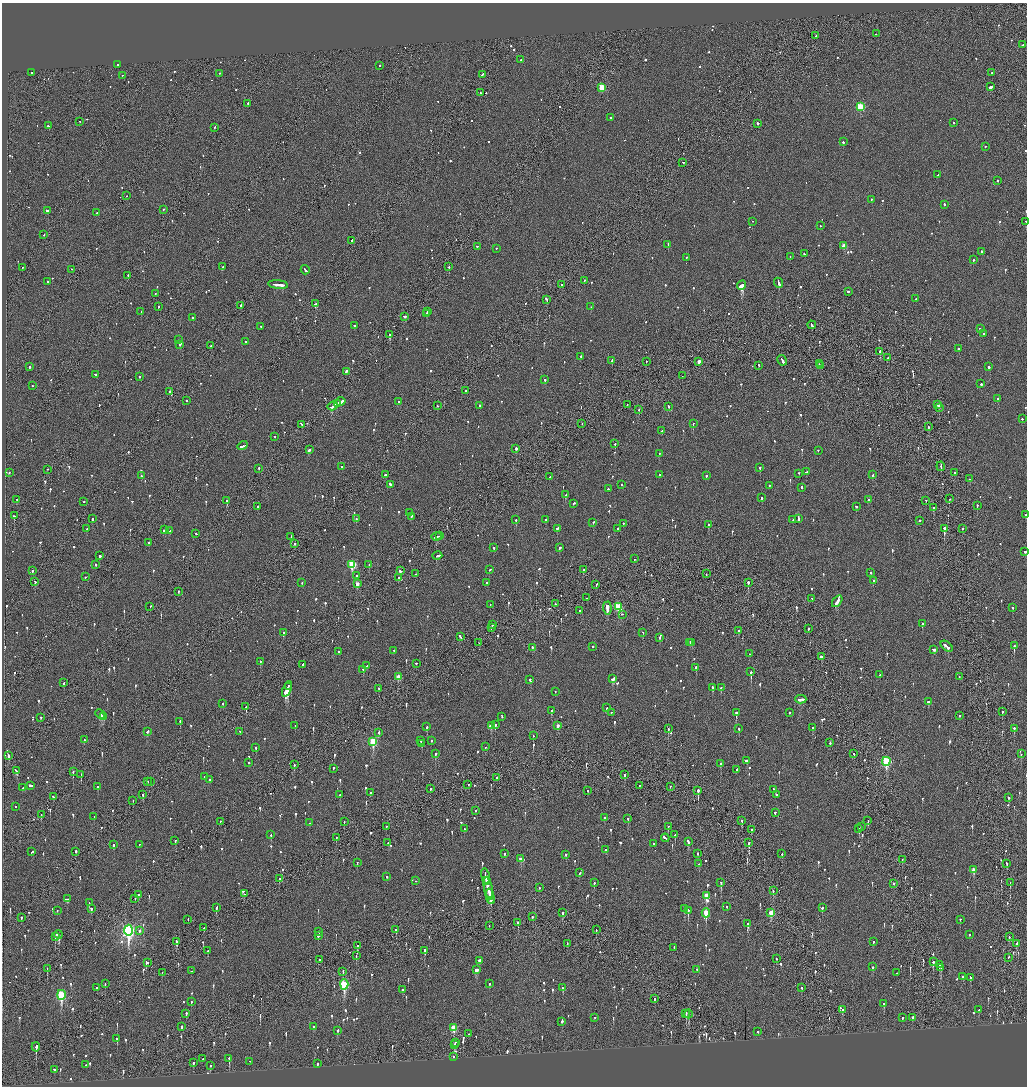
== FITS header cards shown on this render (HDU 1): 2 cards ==
NAXIS1  =                 2050
NAXIS2  =                 2168

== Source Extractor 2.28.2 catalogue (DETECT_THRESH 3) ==
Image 2050 x 2168 px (HDU 1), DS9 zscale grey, zoomed out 1/2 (1 PNG px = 2 x 2 image px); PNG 1029 x 1088 px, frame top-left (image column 2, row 2168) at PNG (2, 3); each listed source drawn as its Kron ellipse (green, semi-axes under 4 px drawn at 4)
Background -0.0907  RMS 0.067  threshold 0.2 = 3 sigma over >= 5 px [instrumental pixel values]
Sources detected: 1250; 37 cannot appear on this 1/2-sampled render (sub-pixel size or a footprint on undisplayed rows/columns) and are neither listed nor drawn; of the other 1213, the 500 brightest by FLUX_AUTO listed and drawn (713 fainter detections omitted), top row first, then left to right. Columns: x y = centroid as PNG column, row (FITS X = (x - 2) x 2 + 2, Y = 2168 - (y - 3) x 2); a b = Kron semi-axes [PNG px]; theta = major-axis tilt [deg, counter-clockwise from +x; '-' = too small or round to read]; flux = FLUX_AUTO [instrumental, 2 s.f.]
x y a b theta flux
876 34 2 2 - 89
816 36 2 1 - 60
1022 45 2 2 - 76
521 60 2 2 - 71
117 65 2 2 - 120
380 66 2 2 - 57
32 73 2 1 - 55
992 73 2 2 - 81
220 74 2 1 - 100
482 75 3 1 - 91
122 76 2 2 - 50
991 87 3 2 - 1400
601 88 3 3 - 460
481 93 3 2 - 130
248 104 2 2 - 170
860 107 3 3 - 830
610 118 3 2 - 100
80 122 2 1 - 62
953 123 2 2 - 75
758 124 2 2 - 190
48 126 3 2 - 110
215 128 3 2 - 62
843 142 2 2 - 400
985 147 2 2 - 68
683 163 2 2 - 110
938 175 2 2 - 77
998 181 2 2 - 55
127 196 2 1 - 90
871 200 2 2 - 130
944 205 2 2 - 110
164 210 2 2 - 54
47 211 3 2 - 460
96 213 3 2 - 83
752 222 2 1 - 59
1026 222 2 1 - 64
820 226 2 2 - 62
44 235 2 1 - 83
352 241 2 2 - 100
668 245 2 2 - 140
844 246 3 2 - 190
477 247 2 2 - 54
496 249 2 2 - 50
981 252 2 2 - 200
804 254 2 2 - 64
790 257 2 2 - 100
686 258 2 2 - 81
973 260 2 2 - 110
222 267 2 2 - 97
449 267 2 2 - 210
22 268 2 2 - 56
72 270 2 1 - 57
305 270 4 2 - 220
128 276 2 1 - 170
584 281 2 1 - 170
48 282 2 2 - 66
779 283 5 2 - 270
278 285 10 2 -6 470
562 285 2 1 - 50
742 286 5 2 - 2900
848 292 2 2 - 350
155 294 2 2 - 67
916 299 3 2 - 110
547 300 3 2 - 240
316 304 4 2 - 700
241 306 2 2 - 230
158 307 2 2 - 55
591 307 2 2 - 62
141 312 2 2 - 75
427 312 3 2 - 250
426 314 2 2 - 170
404 317 3 2 - 150
192 318 2 2 - 59
812 325 4 2 - 190
354 326 2 2 - 54
261 327 2 2 - 85
980 329 2 2 - 57
984 334 2 2 - 65
390 335 3 2 - 560
179 340 2 1 - 59
245 342 2 2 - 64
180 345 2 2 - 95
211 346 2 2 - 67
958 349 2 2 - 50
880 352 2 2 - 640
581 357 2 2 - 93
887 358 2 1 - 87
612 361 3 2 - 170
782 361 5 2 - 330
646 362 2 2 - 62
699 362 2 2 - 120
819 364 2 2 - 61
759 366 3 1 - 140
821 366 2 1 - 51
30 367 2 2 - 490
989 367 2 2 - 120
346 372 3 2 - 170
95 375 2 2 - 62
682 376 2 1 - 87
139 377 2 2 - 130
545 380 2 2 - 340
981 384 2 2 - 190
32 386 2 2 - 61
466 391 2 2 - 52
170 392 2 2 - 240
998 399 2 2 - 290
186 401 2 2 - 160
341 402 4 2 - 240
398 402 2 2 - 55
337 404 3 2 - 210
627 405 2 2 - 51
938 405 3 2 - 110
333 406 5 2 - 460
437 406 2 1 - 86
480 406 2 2 - 73
668 407 3 2 - 97
939 408 3 1 - 110
639 410 2 2 - 160
1022 419 2 2 - 78
582 424 2 1 - 50
693 424 2 2 - 470
302 425 4 2 - 120
928 427 2 1 - 170
662 431 2 2 - 74
275 437 2 2 - 54
615 444 2 2 - 160
243 446 5 2 - 250
516 449 2 2 - 170
309 450 3 2 - 160
818 451 2 2 - 68
659 454 2 2 - 55
342 467 2 2 - 54
941 467 5 1 - 250
760 468 2 2 - 140
259 469 2 2 - 86
47 470 2 1 - 51
806 472 2 2 - 68
9 473 2 2 - 61
955 473 2 1 - 320
799 474 2 2 - 63
385 475 3 2 - 97
660 475 2 2 - 76
872 475 2 2 - 59
141 476 2 2 - 56
706 476 2 2 - 66
550 477 2 2 - 80
970 479 3 2 - 82
390 485 2 2 - 170
621 485 2 2 - 63
769 486 2 2 - 52
802 488 3 2 - 150
608 489 2 2 - 130
565 495 2 2 - 470
762 498 2 2 - 89
950 499 2 2 - 99
17 500 2 2 - 99
869 500 2 2 - 110
227 501 2 2 - 430
926 501 2 2 - 99
84 502 2 2 - 97
573 504 3 2 - 98
977 506 2 2 - 170
257 507 2 2 - 83
856 507 2 2 - 120
933 508 3 2 - 240
410 513 2 2 - 57
1026 515 3 1 - 58
14 516 2 2 - 99
412 517 3 2 - 74
93 519 3 2 - 78
356 519 2 2 - 89
798 519 4 2 - 290
516 520 2 2 - 130
546 520 2 2 - 170
793 520 2 2 - 89
919 521 2 2 - 270
593 523 2 2 - 170
623 524 2 2 - 72
708 525 2 2 - 250
87 529 3 2 - 130
557 529 3 2 - 89
618 529 2 2 - 96
944 529 3 2 - 650
962 529 2 1 - 99
164 530 3 2 - 110
170 531 3 2 - 75
196 534 2 2 - 65
440 536 2 1 - 58
291 537 3 2 - 99
436 537 5 2 - 190
149 543 2 2 - 54
295 544 2 2 - 86
494 548 2 2 - 150
560 548 2 2 - 150
1025 552 2 2 - 160
100 556 2 2 - 440
437 556 5 2 - 230
635 559 2 1 - 110
96 565 2 2 - 56
352 565 4 3 - 960
369 565 2 2 - 94
490 570 2 2 - 74
584 570 2 2 - 240
32 571 3 2 - 75
400 571 3 2 - 130
870 573 2 2 - 53
416 574 2 2 - 110
706 574 2 1 - 160
356 576 2 2 - 170
85 577 2 2 - 52
398 578 2 1 - 84
873 581 2 2 - 73
35 582 2 2 - 57
302 583 2 2 - 51
486 583 2 2 - 75
748 583 2 2 - 230
357 584 3 2 - 140
596 585 2 2 - 95
178 592 2 2 - 110
586 598 2 1 - 50
812 599 3 2 - 90
837 602 6 2 55 410
555 604 2 2 - 60
490 605 2 2 - 55
150 607 2 2 - 84
618 607 4 3 - 870
1013 608 3 2 - 61
607 609 6 2 -88 1900
580 611 2 2 - 65
622 615 3 2 - 72
922 624 3 2 - 110
493 625 3 2 - 65
491 628 4 1 - 79
808 629 3 2 - 72
738 631 2 1 - 220
283 633 2 2 - 53
643 633 2 1 - 51
460 637 3 2 - 120
660 638 3 2 - 100
479 643 2 2 - 78
690 643 2 2 - 76
692 643 3 2 - 120
1014 646 3 2 - 250
593 647 2 2 - 130
947 647 7 2 -40 360
532 648 2 2 - 90
934 650 4 2 - 180
394 651 2 2 - 65
339 652 2 2 - 55
749 654 2 1 - 120
821 657 2 2 - 340
260 662 2 2 - 66
416 664 2 2 - 77
303 665 3 2 - 140
367 666 2 2 - 57
696 668 2 2 - 560
363 670 2 2 - 95
751 672 3 2 - 530
880 675 2 2 - 59
398 677 3 2 - 150
959 677 2 1 - 67
613 679 4 2 - 200
530 680 2 2 - 74
64 683 3 2 - 130
288 687 2 1 - 1100
712 688 3 2 - 260
721 688 3 2 - 96
287 689 8 2 68 3000
379 689 2 2 - 120
555 692 2 2 - 84
801 700 6 2 -1 230
928 702 3 2 - 71
223 704 2 1 - 150
246 707 2 1 - 200
607 708 2 2 - 50
551 711 2 2 - 140
1002 712 3 2 - 52
611 713 2 2 - 80
736 713 2 2 - 750
790 713 2 2 - 65
100 715 5 2 - 210
959 716 2 2 - 75
104 717 2 2 - 65
502 717 2 2 - 74
41 718 2 2 - 56
180 722 2 2 - 180
495 725 3 2 - 140
295 726 2 2 - 50
491 726 3 2 - 170
558 726 3 2 - 91
427 727 3 2 - 110
813 728 2 2 - 87
668 729 2 2 - 320
739 729 2 2 - 69
1014 729 3 2 - 71
147 732 3 2 - 70
240 732 2 2 - 92
379 733 2 2 - 61
533 736 2 1 - 74
84 740 2 2 - 58
421 741 2 2 - 77
432 741 2 2 - 97
373 742 4 3 - 780
830 743 2 2 - 110
422 744 3 2 - 85
485 747 2 2 - 63
256 748 2 2 - 97
435 754 3 2 - 190
854 754 2 1 - 77
1021 754 2 1 - 100
8 756 4 2 - 120
747 761 3 2 - 110
886 762 4 3 - 1200
249 763 2 2 - 150
720 764 2 2 - 65
294 765 2 2 - 75
333 769 2 2 - 57
737 770 2 2 - 58
16 771 4 2 - 150
73 772 3 2 - 120
81 775 2 1 - 68
625 775 3 2 - 210
205 777 2 2 - 78
497 778 2 2 - 88
209 780 2 2 - 51
148 782 3 1 - 200
151 782 2 1 - 58
468 785 2 1 - 200
31 786 4 2 - 170
639 786 2 1 - 77
98 787 2 2 - 61
670 787 2 2 - 92
23 788 2 2 - 87
430 789 2 2 - 130
773 790 2 2 - 77
588 791 2 2 - 81
698 791 3 2 - 630
371 793 2 2 - 65
143 795 2 2 - 72
340 795 3 2 - 56
776 795 2 2 - 56
54 797 3 2 - 65
1009 798 3 2 - 63
133 801 2 1 - 57
16 807 2 2 - 78
476 811 2 2 - 61
775 813 2 2 - 51
41 815 3 2 - 58
94 817 2 2 - 83
604 818 2 2 - 65
628 819 3 2 - 59
742 821 3 2 - 100
868 821 2 1 - 71
220 822 2 1 - 98
344 822 2 2 - 57
309 823 2 2 - 66
386 827 2 1 - 150
668 827 3 2 - 82
861 827 2 2 - 71
464 829 2 2 - 52
859 829 2 2 - 99
751 830 2 2 - 56
271 835 3 2 - 130
675 835 3 2 - 74
336 838 2 1 - 90
665 838 4 2 - 320
175 841 2 2 - 67
688 842 3 2 - 230
388 843 2 1 - 68
749 843 2 2 - 260
654 844 2 2 - 110
114 845 2 2 - 150
139 845 2 2 - 52
606 850 2 2 - 92
32 852 3 2 - 130
76 852 2 2 - 60
504 854 3 2 - 91
697 854 3 2 - 73
782 854 3 2 - 54
566 855 2 2 - 82
521 859 3 2 - 100
902 860 2 1 - 89
357 863 2 2 - 55
699 864 2 2 - 53
1007 864 3 2 - 89
974 870 3 2 - 190
579 873 3 2 - 51
387 877 2 2 - 280
485 877 8 2 -79 360
279 879 2 2 - 410
416 881 2 1 - 89
487 881 3 2 - 170
594 883 2 2 - 73
721 883 4 2 - 260
1010 883 2 1 - 290
894 884 2 2 - 83
539 888 2 2 - 74
488 889 11 2 -78 580
773 891 2 1 - 120
244 894 2 1 - 73
138 895 3 2 - 64
706 896 3 3 - 290
490 897 8 1 -79 300
67 899 3 3 - 68
135 899 2 1 - 59
491 901 3 2 - 130
89 903 2 2 - 56
727 907 2 2 - 92
216 908 4 2 - 230
822 908 2 2 - 130
91 909 2 2 - 170
685 909 3 2 - 120
57 911 2 2 - 55
688 911 3 2 - 190
562 913 2 2 - 190
706 913 4 3 - 390
771 913 3 2 - 320
532 917 2 2 - 63
21 918 3 1 - 75
188 920 2 2 - 52
960 920 2 2 - 140
518 923 3 2 - 130
748 924 3 2 - 320
489 926 2 1 - 69
204 928 2 2 - 94
396 930 3 2 - 110
596 930 2 1 - 94
128 931 5 4 - 3800
139 931 4 3 - 51
319 932 2 2 - 110
58 935 4 3 - 460
969 935 2 2 - 67
318 936 2 2 - 100
55 937 2 1 - 180
1009 937 3 2 - 65
177 942 3 2 - 140
873 942 2 2 - 76
567 944 3 1 - 62
1017 944 3 2 - 92
357 946 3 2 - 84
674 948 2 2 - 64
208 951 2 2 - 110
425 951 3 2 - 160
356 956 2 1 - 72
1008 958 3 1 - 100
776 959 2 1 - 94
319 960 2 2 - 54
479 961 2 2 - 190
933 962 3 2 - 150
147 963 3 2 - 130
939 965 2 2 - 320
873 967 2 2 - 250
941 968 3 2 - 110
47 969 3 1 - 57
477 970 3 3 - 110
697 970 2 2 - 86
191 971 2 1 - 54
343 972 3 1 - 93
162 973 2 2 - 52
896 973 2 2 - 64
962 977 3 2 - 150
970 978 3 2 - 65
105 984 2 1 - 64
489 984 2 2 - 50
344 985 5 3 - 1100
97 988 2 2 - 57
563 988 3 2 - 110
802 988 2 2 - 140
402 990 3 2 - 94
61 995 5 3 - 1300
654 999 2 1 - 270
191 1002 2 2 - 67
884 1004 3 2 - 170
842 1010 2 2 - 440
979 1010 2 2 - 58
186 1014 2 2 - 210
686 1014 3 1 - 110
689 1014 4 2 - 430
595 1018 2 2 - 57
902 1018 2 2 - 59
912 1018 3 2 - 83
562 1022 2 2 - 170
181 1027 3 2 - 560
313 1027 3 2 - 60
454 1028 4 3 - 350
338 1031 3 2 - 56
758 1032 2 2 - 77
469 1034 2 1 - 57
117 1039 3 2 - 97
455 1043 2 2 - 73
454 1045 2 2 - 110
36 1047 4 2 - 670
453 1057 2 1 - 99
202 1059 2 2 - 69
229 1059 3 2 - 130
250 1062 2 1 - 76
194 1063 3 2 - 95
317 1064 2 2 - 120
86 1065 2 2 - 50
210 1066 2 2 - 100
54 1070 2 2 - 79
At the frame edge (FLAGS 8, measured only in part): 3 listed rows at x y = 1026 222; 1026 515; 1025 552
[713 fainter detections neither listed nor drawn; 37 sub-pixel or undisplayed-footprint detections neither listed nor drawn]